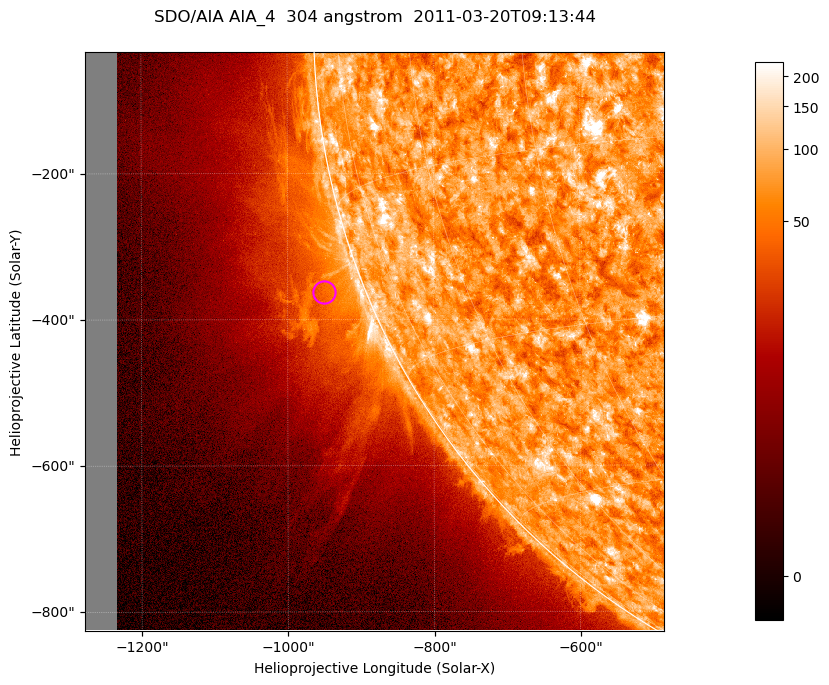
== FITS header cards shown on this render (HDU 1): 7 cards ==
TELESCOP= 'SDO/AIA '           / For AIA: SDO/AIA
INSTRUME= 'AIA_4   '           / For AIA: AIA_ATA1, AIA_ATA2, AIA_ATA3 or AIA_AT
WAVELNTH=                  304 / [angstrom] Wavelength
WAVEUNIT= 'angstrom'           / Wavelength unit: angstrom
DATE-OBS= '2011-03-20T09:13:44.123' / [ISO] Date when observation started; ISO 8
CTYPE1  = 'HPLN-TAN'           / CTYPE1; Typically HPLN
CTYPE2  = 'HPLT-TAN'           / CTYPE2; Typically HPLT

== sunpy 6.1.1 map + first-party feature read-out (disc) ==
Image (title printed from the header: SDO/AIA AIA_4  304 angstrom  2011-03-20T09:13:44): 1320 x 1320 px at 0.6 arcsec/px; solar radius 964 arcsec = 1605 px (partial field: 9.1% of the solar disc is inside the frame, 42% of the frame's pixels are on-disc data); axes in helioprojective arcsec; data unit not stated in the header (colour bar unlabelled)
Orientation: roll -0.132 deg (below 1 deg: not rotated)
Missing data: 5.5% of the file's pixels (0.0% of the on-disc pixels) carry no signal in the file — blank (NaN) pixels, whole columns, Tx -1278..-1232 arcsec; drawn neutral grey and excluded from every search
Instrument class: DISC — disc imager (sunpy class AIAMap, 304 A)
Bright regions (active regions / flare kernels): reference = the on-disc median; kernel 11 px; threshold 5 sigma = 117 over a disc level ~73.4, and >= 1.15x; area >= 1742 px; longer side >= 16 px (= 9.6 arcsec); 0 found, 0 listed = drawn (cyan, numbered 1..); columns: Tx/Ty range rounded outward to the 2 arcsec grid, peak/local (2 s.f.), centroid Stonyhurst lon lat
Off-limb structures (1.02-1.3 R_sun): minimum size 400 px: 6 found; the strongest spans PA ~100..120 deg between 1.02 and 1.15 R_sun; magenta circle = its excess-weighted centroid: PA ~110 deg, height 1.06 R_sun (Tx ~-950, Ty ~-362 arcsec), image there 2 x the reference